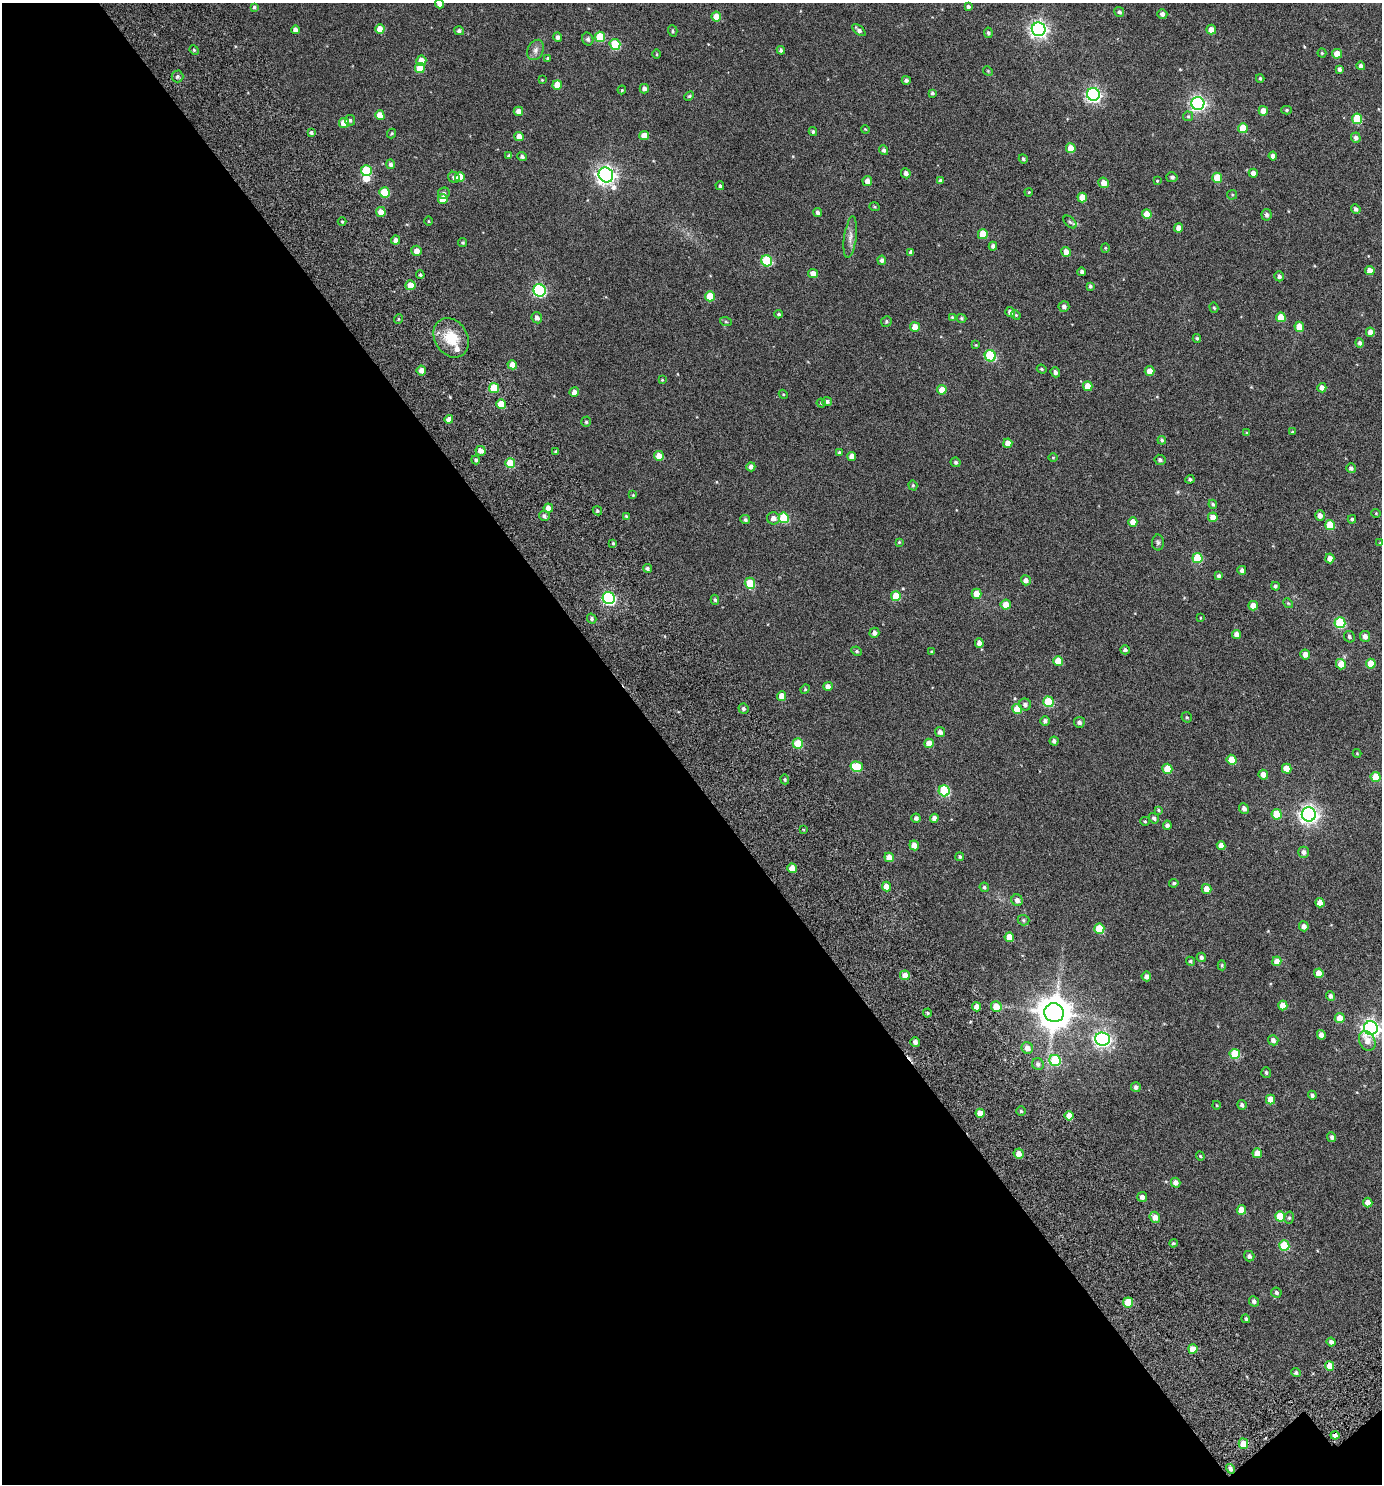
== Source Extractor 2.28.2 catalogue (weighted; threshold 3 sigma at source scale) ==
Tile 3 of 2 x 2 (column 1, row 2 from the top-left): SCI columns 165-1544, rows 151-1632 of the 3235 x 3254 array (HDU 1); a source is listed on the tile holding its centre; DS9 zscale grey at full resolution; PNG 1384 x 1486 px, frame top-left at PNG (2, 3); each listed source drawn as its Kron ellipse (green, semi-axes under 4 px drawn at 4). Shown black and unused: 49% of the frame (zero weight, under 3 of 6 exposures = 13% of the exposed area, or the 3 px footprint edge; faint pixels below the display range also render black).
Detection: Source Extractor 2.28.2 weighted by HDU 2 'WHT'; one run over the whole footprint, this tile lists its part. Background 0.0305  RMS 0.013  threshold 0.0541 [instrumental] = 3 sigma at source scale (4.09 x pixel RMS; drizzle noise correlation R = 1.36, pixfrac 0.8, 0.0396/0.0396 arcsec/px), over >= 5 px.
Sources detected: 326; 1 inside a brighter object's white glare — neither listed nor drawn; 1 inside a brighter listed object's ellipse — not listed separately; the other 324 listed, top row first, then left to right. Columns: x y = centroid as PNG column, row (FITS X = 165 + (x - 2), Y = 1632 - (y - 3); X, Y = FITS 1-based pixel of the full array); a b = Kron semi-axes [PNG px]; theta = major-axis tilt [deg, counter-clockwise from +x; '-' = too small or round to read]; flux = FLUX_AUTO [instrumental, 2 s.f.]
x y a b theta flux
439 4 4 4 - 4.3
968 6 4 3 - 2.3
254 7 4 4 - 1.9
1119 12 5 4 - 2.7
1162 14 5 5 - 3.8
716 17 5 5 - 13
380 29 4 4 - 13
1039 29 7 7 - 410
295 30 4 4 - 4.7
859 30 8 4 -40 3.9
1211 30 5 5 - 7.2
459 31 5 4 - 2.7
673 31 6 4 -72 1.7
988 33 5 4 - 2.2
558 37 5 4 - 4
600 37 5 5 - 33
588 39 6 5 - 2.9
615 44 5 5 - 40
194 50 5 4 - 1.3
536 50 11 7 63 4.9
781 50 4 4 - 2.7
1322 53 4 4 - 1.2
657 54 4 3 - 1
1337 54 5 5 - 10
548 58 4 4 - 1.5
421 61 5 5 - 12
1361 66 4 4 - 3
420 68 5 5 - 20
1339 69 4 3 - 2.9
988 71 5 4 - 1.2
177 76 6 6 - 2.5
1260 78 4 3 - 1.4
542 80 4 4 - 0.76
906 80 4 4 - 2.6
557 85 5 5 - 13
644 89 5 4 - 3.9
622 90 4 3 - 1.1
932 93 4 3 - 2.1
1093 94 6 6 - 250
689 96 5 4 - 1.3
1198 103 6 6 - 280
1287 110 5 4 - 1.8
518 111 5 4 - 6.4
1263 111 5 4 - 8.6
380 115 5 4 - 14
1188 116 5 4 - 1.4
1357 119 5 5 - 40
350 120 5 5 - 1.9
344 123 5 5 - 19
1243 128 5 4 - 20
865 129 4 3 - 0.85
813 131 4 4 - 1.9
311 133 4 4 - 2.2
392 134 5 4 - 1.5
644 135 5 4 - 12
519 136 5 4 - 7.1
1356 138 5 4 - 4
1071 148 5 4 - 12
884 150 5 4 - 2.7
509 156 3 3 - 2.2
522 156 5 4 - 2.6
1273 156 4 4 - 4.7
1023 159 5 4 - 1.7
391 164 5 4 - 3.3
366 171 5 5 - 46
906 173 5 4 - 4.1
1253 173 4 4 - 5.4
606 175 8 7 - 500
454 177 6 5 - 3.3
460 177 5 5 - 18
1172 177 5 5 - 2.4
1217 178 5 5 - 23
867 181 5 5 - 6.4
940 181 4 4 - 2.3
1157 181 3 3 - 0.95
1104 183 5 5 - 8.8
720 186 4 4 - 2
385 192 5 5 - 34
1029 192 4 3 - 0.92
444 193 6 5 - 2.1
1232 195 5 4 - 1.2
1082 197 5 4 - 14
443 199 5 5 - 15
874 207 5 3 - 1
1356 209 5 4 - 2.9
381 212 5 5 - 8.9
818 212 4 4 - 3.2
1147 214 5 4 - 14
1266 215 6 5 - 2.9
342 221 4 3 - 1.2
428 221 4 3 - 0.84
1070 222 8 4 -44 2.2
1179 228 4 4 - 5.8
983 234 5 5 - 23
850 237 21 6 83 7.4
396 240 4 4 - 5.2
463 243 4 4 - 1.5
993 246 4 4 - 3.1
1105 248 4 4 - 1.1
416 251 5 5 - 6.6
911 252 4 4 - 3.2
1066 252 5 4 - 7.7
882 260 4 4 - 3.5
767 261 5 5 - 63
1370 271 5 4 - 9
1082 272 4 4 - 2.5
813 274 5 4 - 8.2
420 275 4 4 - 1.8
1279 276 5 4 - 3.1
410 285 5 5 - 12
1090 286 4 3 - 1.9
540 290 6 6 - 130
710 296 5 5 - 22
1064 306 5 5 - 3.4
1214 308 5 4 - 1.5
1010 312 5 5 - 4.4
779 314 4 3 - 1.8
1016 315 5 4 - 1.2
952 317 3 3 - 0.99
1281 317 5 5 - 16
537 318 6 5 - 4.6
962 318 5 4 - 1.5
398 319 5 3 - 1.1
726 322 6 4 -19 1.3
886 322 5 5 - 2
915 327 5 5 - 12
1299 327 5 4 - 16
1370 332 4 4 - 7.2
451 338 21 16 -59 29
1197 338 4 3 - 1.7
1360 343 5 4 - 2.8
976 345 4 4 - 0.94
990 356 6 5 - 77
512 365 5 4 - 9.2
1042 369 5 4 - 1.4
421 370 5 4 - 7.3
1150 371 5 5 - 8.6
1055 372 5 4 - 3.6
662 380 4 4 - 1
1088 386 5 4 - 13
494 388 5 5 - 26
1322 388 5 4 - 5.9
942 390 5 4 - 14
574 392 5 4 - 6.8
783 394 5 3 - 1
827 401 5 4 - 2.4
821 403 4 4 - 1.3
501 404 5 5 - 22
449 419 4 4 - 5.6
586 422 5 4 - 1.7
1292 432 4 4 - 1.2
1247 433 4 3 - 1.2
1162 440 4 4 - 1.8
1008 443 5 4 - 8.5
480 451 5 5 - 6
556 452 4 3 - 1.9
839 453 4 3 - 1.5
659 456 5 5 - 9.7
852 456 4 4 - 6.7
1053 457 5 3 - 1
476 460 4 4 - 2.2
1160 460 5 5 - 3
956 462 5 4 - 2.3
510 463 5 5 - 28
751 467 4 4 - 3.7
1351 468 5 4 - 2.9
1190 479 4 4 - 2.1
913 485 5 4 - 1.4
633 495 4 3 - 0.82
1213 504 4 4 - 1.8
548 508 4 4 - 6
597 511 5 4 - 1.6
1376 513 4 4 - 1.1
1320 515 5 5 - 5.6
544 516 5 5 - 3.3
626 516 4 4 - 1.3
1213 517 5 4 - 9.6
773 518 6 6 - 5.5
784 518 5 5 - 53
1352 519 4 3 - 1.5
745 520 5 4 - 2.2
1133 522 5 4 - 9.9
1330 525 5 5 - 22
899 542 4 3 - 1
1158 542 8 6 -89 2.5
613 543 3 3 - 1.1
1380 543 3 3 - 0.76
1197 558 5 5 - 38
1330 558 5 4 - 6.8
647 568 4 4 - 2.4
1242 570 4 4 - 2.9
1219 576 4 4 - 2.5
1026 580 5 5 - 5.1
750 583 5 5 - 32
1275 586 4 4 - 2.1
976 594 5 5 - 13
896 596 5 5 - 29
609 598 6 6 - 150
715 600 5 4 - 1.9
1288 603 5 4 - 1.3
1006 604 5 5 - 10
1253 606 5 4 - 11
1200 618 4 2 - 0.73
592 619 5 4 - 2.1
1340 623 5 5 - 65
874 633 5 5 - 4.8
1237 634 4 4 - 7.2
1365 636 5 5 - 5.5
1349 637 6 5 - 2.4
979 643 5 4 - 4.6
1125 650 5 4 - 2.6
857 651 5 4 - 1.6
932 652 3 3 - 1.5
1305 654 5 5 - 7
1058 661 5 5 - 22
1341 664 5 5 - 11
1371 664 5 5 - 19
828 686 4 4 - 4.8
805 689 5 4 - 1.3
782 696 5 4 - 9.4
1048 702 5 5 - 46
1025 704 6 6 - 3.6
743 709 5 5 - 2.7
1017 709 5 5 - 19
1187 717 5 5 - 1.6
1045 721 4 4 - 3.3
1079 722 5 5 - 3.2
940 732 5 4 - 4.7
1054 741 4 4 - 2.9
929 743 4 4 - 13
798 744 5 5 - 32
1357 753 4 4 - 0.96
1232 760 5 5 - 18
857 767 6 5 - 37
1167 769 5 5 - 20
1287 769 5 4 - 15
1263 775 5 4 - 7.1
1376 777 5 5 - 29
785 779 5 4 - 1.4
944 791 6 5 - 69
1244 809 5 4 - 4.6
1158 810 4 3 - 1.2
1277 814 5 5 - 24
1309 814 7 7 - 460
916 818 4 4 - 3.2
934 818 4 4 - 5.2
1154 818 5 4 - 2.7
1145 821 5 4 - 1.2
1167 825 4 4 - 3.1
803 829 4 2 - 0.89
914 845 5 4 - 10
1221 845 4 4 - 7.4
1304 852 5 5 - 4.3
889 857 5 4 - 12
960 857 4 4 - 1.7
792 868 5 4 - 11
1174 883 5 4 - 2.1
886 886 5 4 - 9.7
984 887 5 4 - 1.8
1206 889 5 4 - 8.3
1017 900 6 5 - 4.7
1320 903 5 4 - 10
1023 920 6 5 - 1.9
1304 926 5 4 - 5.8
1099 929 5 5 - 27
1009 937 5 4 - 15
1201 957 5 4 - 3
1190 961 5 4 - 1.6
1277 961 5 4 - 9.9
1222 965 5 4 - 1.5
1319 973 5 4 - 10
905 975 5 5 - 10
1146 976 5 5 - 4.8
1330 996 5 4 - 3.4
1283 1005 5 4 - 14
977 1007 4 4 - 8
996 1007 5 5 - 16
927 1013 4 4 - 1.4
1054 1013 10 9 - 2200
1340 1018 5 5 - 10
1371 1028 7 7 - 400
1321 1035 5 4 - 5.7
1103 1039 7 6 - 290
1273 1040 5 5 - 4
1367 1041 10 7 -62 8.3
915 1042 5 4 - 4
1027 1048 6 5 - 7.2
1235 1054 5 5 - 42
1055 1060 6 5 - 62
1038 1064 6 5 - 3.4
1266 1073 5 5 - 2.1
1136 1087 5 5 - 3.2
1312 1095 4 4 - 2.5
1270 1099 5 4 - 14
1216 1105 4 3 - 0.88
1242 1105 5 4 - 3.1
1021 1111 5 4 - 1.6
980 1113 4 4 - 13
1069 1116 4 4 - 11
1332 1137 5 4 - 3
1257 1153 5 4 - 12
1019 1154 5 5 - 7.7
1200 1156 4 3 - 1.2
1176 1183 5 4 - 5.6
1142 1197 5 5 - 4.2
1368 1203 5 4 - 7
1241 1210 5 4 - 13
1280 1216 5 5 - 27
1155 1217 5 5 - 8.7
1289 1218 6 5 - 1.8
1173 1243 4 3 - 1.4
1284 1246 5 5 - 42
1249 1256 5 5 - 3.3
1276 1293 5 5 - 2.8
1254 1301 5 4 - 3.4
1128 1302 5 5 - 29
1246 1319 5 4 - 1.7
1331 1342 4 4 - 4.6
1193 1349 5 4 - 10
1330 1366 5 4 - 19
1296 1373 5 4 - 2.3
1335 1435 4 4 - 6.8
1243 1444 5 5 - 16
1230 1469 5 4 - 3.6
Overlapping masked pixels (flux is a lower limit): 2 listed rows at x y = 1330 1366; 1335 1435
Isophote crosses this tile's border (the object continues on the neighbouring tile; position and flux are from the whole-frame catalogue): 2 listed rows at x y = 439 4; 1371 1028